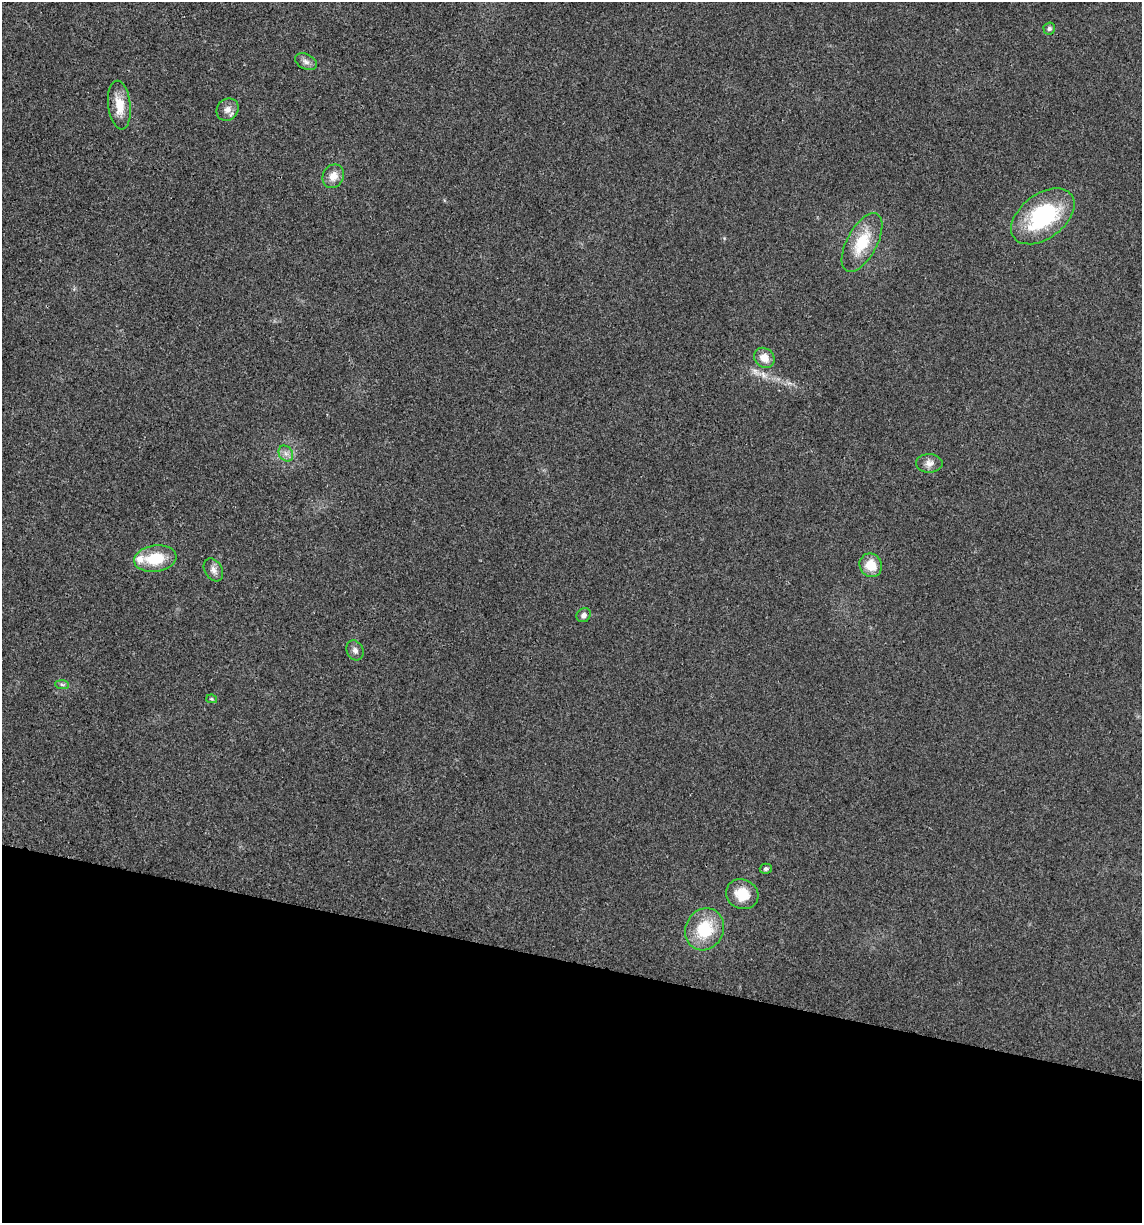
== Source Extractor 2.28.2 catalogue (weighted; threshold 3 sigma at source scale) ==
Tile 15 of 4 x 4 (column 3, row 4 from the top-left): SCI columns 2398-3537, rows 8-1228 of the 4914 x 4897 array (HDU 1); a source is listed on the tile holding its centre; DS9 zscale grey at full resolution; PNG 1144 x 1225 px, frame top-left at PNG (2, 2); each listed source drawn as its Kron ellipse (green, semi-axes under 4 px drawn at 4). Shown black and unused: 21% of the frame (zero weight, under 3 of 4 exposures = <1% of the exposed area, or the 3 px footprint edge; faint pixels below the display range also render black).
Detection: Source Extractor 2.28.2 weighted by HDU 2 'WHT'; one run over the whole footprint, this tile lists its part. Background 0.0202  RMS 0.0059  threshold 0.0265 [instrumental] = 3 sigma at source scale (4.5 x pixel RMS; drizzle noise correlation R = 1.50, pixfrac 1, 0.05/0.05 arcsec/px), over >= 5 px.
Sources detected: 21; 1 inside a brighter listed object's ellipse — not listed separately; the other 20 listed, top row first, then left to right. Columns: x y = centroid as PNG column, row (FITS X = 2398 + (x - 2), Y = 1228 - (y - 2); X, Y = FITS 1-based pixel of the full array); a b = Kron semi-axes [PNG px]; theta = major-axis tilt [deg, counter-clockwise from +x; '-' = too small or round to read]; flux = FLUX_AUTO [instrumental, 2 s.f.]
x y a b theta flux
1049 29 6 6 - 1.4
306 62 11 7 -27 2.7
119 105 24 11 -83 11
227 110 12 10 49 4
333 176 12 10 59 5.8
1043 216 36 22 37 56
862 242 32 15 61 21
764 358 11 9 -41 6.2
286 454 8 6 -54 2.6
929 463 13 9 -1 3.8
155 559 21 13 8 19
871 565 12 11 - 10
213 570 12 8 -59 3.2
584 615 7 6 - 2.2
355 650 10 8 -63 2.6
62 685 7 4 -2 1.1
212 699 5 4 - 0.65
766 869 6 5 - 1.1
742 894 16 14 -25 12
704 929 21 19 60 24